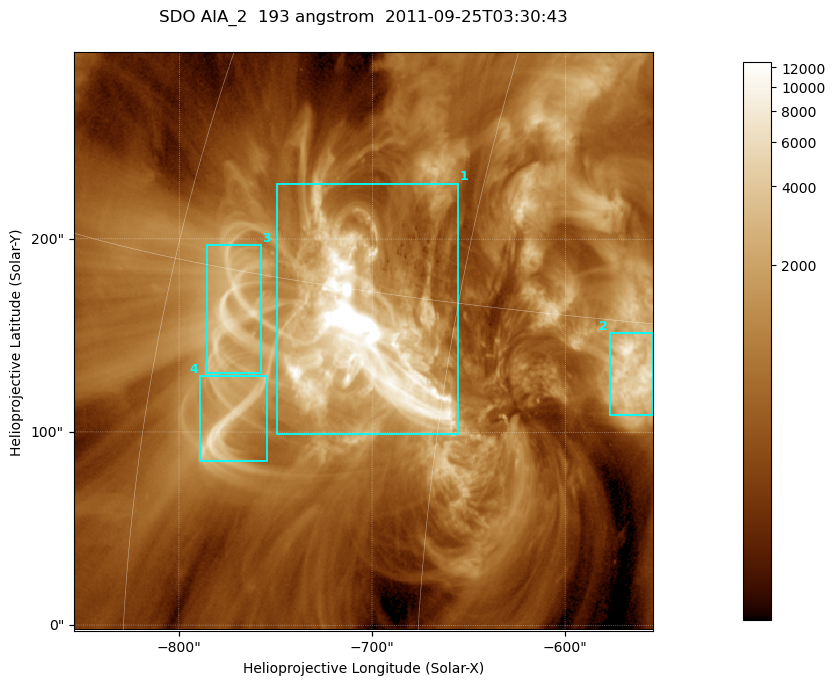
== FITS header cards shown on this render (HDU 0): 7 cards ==
TELESCOP= 'SDO     '           /
INSTRUME= 'AIA_2   '           /
WAVELNTH=                  193 /
WAVEUNIT= 'angstrom'           /
DATE-OBS= '2011-09-25T03:30:43.84' /
CTYPE1  = 'HPLN-TAN'           /
CTYPE2  = 'HPLT-TAN'           /

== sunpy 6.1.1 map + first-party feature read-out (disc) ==
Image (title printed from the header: SDO AIA_2  193 angstrom  2011-09-25T03:30:43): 499 x 499 px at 0.601 arcsec/px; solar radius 957 arcsec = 1592 px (partial field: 3.1% of the solar disc is inside the frame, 100% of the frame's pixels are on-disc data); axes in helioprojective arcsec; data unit not stated in the header (colour bar unlabelled)
Orientation: roll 0.0578 deg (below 1 deg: not rotated)
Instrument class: DISC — disc imager (sunpy class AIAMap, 193 A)
Bright regions (active regions / flare kernels): reference = the on-disc median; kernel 5 px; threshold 5 sigma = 2206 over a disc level ~662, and >= 1.15x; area >= 249 px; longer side >= 6 px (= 3.6 arcsec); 4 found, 4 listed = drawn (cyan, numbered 1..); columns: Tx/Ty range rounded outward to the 2 arcsec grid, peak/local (2 s.f.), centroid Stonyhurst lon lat
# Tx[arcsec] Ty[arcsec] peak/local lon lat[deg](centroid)
1 -750..-654 98..230 67 -49 +13
2 -578..-554 108..152 12 -37 +13
3 -786..-758 130..198 9.3 -56 +14
4 -790..-754 84..130 10 -55 +10